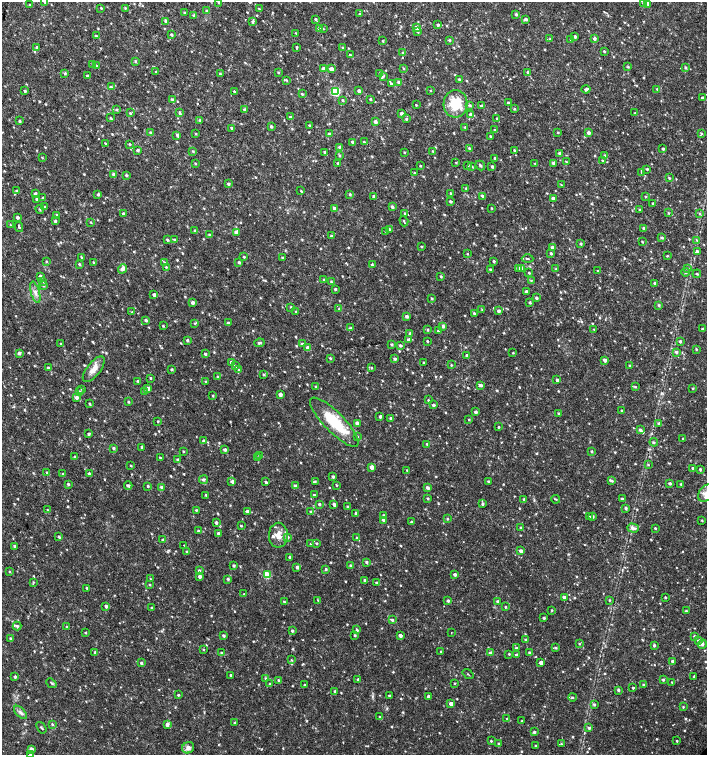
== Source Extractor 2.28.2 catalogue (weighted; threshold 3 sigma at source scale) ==
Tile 11 of 4 x 4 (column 3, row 3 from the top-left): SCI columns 3045-4454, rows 1507-3012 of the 6025 x 6032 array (HDU 1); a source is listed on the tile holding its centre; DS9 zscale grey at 2 x 2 block average (1 PNG px = mean of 2 x 2 image px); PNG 709 x 757 px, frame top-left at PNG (2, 2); each listed source drawn as its Kron ellipse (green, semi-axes under 4 px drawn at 4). Shown black and unused: <1% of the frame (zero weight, under 2 of 3 exposures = <1% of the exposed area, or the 3 px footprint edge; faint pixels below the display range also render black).
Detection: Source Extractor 2.28.2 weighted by HDU 2 'WHT'; one run over the whole footprint, this tile lists its part. Background 0.0175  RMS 0.003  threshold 0.0137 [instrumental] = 3 sigma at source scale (4.5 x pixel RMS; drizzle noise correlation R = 1.50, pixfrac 1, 0.0396/0.0396 arcsec/px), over >= 5 px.
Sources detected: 921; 1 cosmic-ray / hot-pixel residue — neither listed nor drawn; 1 coinciding with a brighter row at this scale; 11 inside a brighter listed object's ellipse — not listed separately; of the other 908, all 500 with FLUX_AUTO >= 0.579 (the completeness limit of this list) listed and drawn (408 fainter detections not listed), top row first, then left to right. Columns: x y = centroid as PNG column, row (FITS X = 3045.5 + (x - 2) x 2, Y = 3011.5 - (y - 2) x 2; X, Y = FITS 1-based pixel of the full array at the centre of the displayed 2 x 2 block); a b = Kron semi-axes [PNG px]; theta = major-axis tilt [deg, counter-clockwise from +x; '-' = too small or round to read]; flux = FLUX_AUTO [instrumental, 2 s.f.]
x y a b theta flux
45 2 3 3 - 1
219 2 3 3 - 0.84
643 3 3 3 - 0.68
648 3 3 3 - 2.9
30 5 3 2 - 0.88
101 8 3 2 - 0.6
125 8 3 3 - 0.69
259 9 3 2 - 0.64
207 10 3 3 - 0.71
184 13 3 2 - 0.78
360 14 3 2 - 0.6
516 14 3 3 - 1.4
194 15 3 3 - 1.7
315 19 3 2 - 0.96
526 19 3 3 - 1.4
166 21 4 3 - 1.9
253 21 4 3 - 1.6
438 25 3 2 - 1.3
416 28 3 3 - 3
319 29 3 3 - 1.8
323 29 3 2 - 0.64
418 32 3 3 - 0.64
296 33 3 2 - 0.63
171 35 3 2 - 0.99
96 36 3 2 - 0.93
575 36 3 2 - 1.2
550 39 3 3 - 0.87
594 39 3 3 - 2
449 40 3 2 - 1
571 40 3 2 - 0.75
383 41 3 2 - 0.69
37 47 2 2 - 1.1
297 47 3 2 - 0.82
343 48 3 3 - 0.77
604 51 3 2 - 0.78
403 53 3 3 - 1.4
350 55 2 2 - 0.82
135 61 4 3 - 0.64
93 65 4 3 - 0.97
96 66 3 3 - 0.85
628 67 3 3 - 0.79
685 67 3 2 - 0.96
323 69 3 3 - 2.5
331 69 3 3 - 3.8
404 69 3 2 - 0.62
156 71 2 2 - 2.4
278 72 3 3 - 0.68
528 72 3 3 - 1.3
65 73 3 3 - 0.93
380 73 3 2 - 0.74
220 74 2 2 - 0.71
87 76 3 2 - 1.5
383 76 4 3 - 0.95
459 79 3 2 - 1.1
286 80 4 2 - 0.69
399 82 3 3 - 1.3
391 84 3 3 - 1.2
111 87 4 3 - 1.1
586 89 4 3 - 1.9
657 89 3 2 - 0.59
430 90 2 2 - 0.58
25 91 3 2 - 0.99
234 91 3 3 - 0.64
335 91 4 4 - 45
359 91 3 3 - 1.9
302 94 3 3 - 0.89
702 98 2 2 - 1.3
172 99 4 3 - 1.4
370 99 2 2 - 0.86
342 100 3 2 - 0.67
508 103 3 3 - 0.83
456 104 13 12 - 19
416 105 2 2 - 0.58
470 105 3 3 - 0.92
481 106 3 2 - 1.8
244 109 3 3 - 0.98
514 109 3 2 - 0.71
117 110 3 3 - 0.88
130 113 3 3 - 0.86
180 113 4 2 - 1.1
401 113 3 2 - 2
635 113 3 3 - 0.65
471 114 3 3 - 2.7
290 117 3 3 - 1
110 118 3 3 - 0.68
406 119 3 2 - 0.88
497 119 3 3 - 1.3
200 120 3 3 - 0.72
20 121 3 2 - 1
375 122 3 2 - 2.4
309 125 2 2 - 0.92
271 126 3 3 - 1.3
465 127 2 2 - 0.78
231 128 3 2 - 0.94
495 130 3 2 - 0.81
558 132 2 2 - 0.66
151 133 3 3 - 1.4
196 133 3 2 - 0.71
589 133 3 3 - 2.2
701 133 3 3 - 0.84
329 134 3 3 - 1.1
177 135 3 3 - 1.1
490 136 3 2 - 0.74
352 142 3 2 - 1.7
364 142 3 2 - 0.7
105 143 3 2 - 0.68
130 144 3 3 - 0.79
339 147 4 4 - 0.96
469 148 3 3 - 0.87
663 149 2 2 - 1.3
138 150 3 2 - 1.3
514 150 3 2 - 0.68
193 151 3 3 - 0.76
433 151 3 2 - 0.86
325 152 3 3 - 1.3
404 152 2 2 - 0.67
559 153 3 2 - 1.9
339 155 3 3 - 0.82
605 155 4 3 - 0.9
42 158 3 2 - 0.59
495 158 2 2 - 0.89
602 160 2 2 - 1.7
456 162 3 2 - 0.61
566 162 3 2 - 0.63
195 163 3 2 - 0.62
338 163 2 2 - 1.1
535 163 2 2 - 0.62
553 163 3 3 - 2.1
480 165 5 3 - 1.1
420 166 3 2 - 0.69
468 166 3 3 - 0.73
472 166 4 3 - 0.86
492 167 3 2 - 1.2
647 169 2 2 - 1
641 172 2 2 - 1.3
414 173 3 2 - 0.64
113 174 4 3 - 1.8
126 175 3 3 - 1
669 178 3 2 - 0.87
228 184 3 3 - 1.1
561 185 3 3 - 0.67
466 188 3 2 - 0.62
17 191 3 3 - 1.1
301 191 3 2 - 0.59
35 193 3 3 - 1.2
451 193 3 2 - 0.77
98 194 3 3 - 1.2
350 194 3 3 - 0.99
483 196 3 2 - 1.8
646 196 3 2 - 0.69
374 197 3 2 - 1.5
43 198 3 3 - 0.92
553 198 3 2 - 2.3
37 199 3 3 - 0.83
450 201 3 2 - 1
653 203 2 2 - 0.95
44 207 3 3 - 1.4
392 207 3 3 - 1.3
334 208 3 2 - 3.2
492 208 3 2 - 0.59
40 209 4 3 - 0.73
640 210 3 2 - 0.7
405 213 3 2 - 0.62
668 213 3 2 - 0.67
123 214 3 2 - 1.4
700 214 3 2 - 0.65
56 215 3 3 - 1.3
17 217 3 2 - 1.5
55 221 3 3 - 1.1
404 221 5 2 - 0.74
91 222 3 2 - 0.63
10 225 3 2 - 0.6
19 227 5 2 - 1.1
644 228 3 2 - 1.2
390 229 3 3 - 1.4
194 231 3 2 - 1.1
386 231 3 2 - 0.99
236 232 3 3 - 2.9
210 235 3 2 - 1.1
331 236 3 3 - 1.1
662 238 4 3 - 1
167 240 3 3 - 1
175 240 3 3 - 0.96
697 240 4 2 - 0.76
642 242 3 2 - 0.6
581 244 2 2 - 1.1
422 247 2 2 - 0.72
552 247 3 2 - 1.8
697 251 3 3 - 1.6
551 253 3 2 - 1.1
467 254 3 2 - 0.61
667 256 3 2 - 0.7
81 257 3 2 - 0.67
244 257 3 2 - 0.85
282 258 3 2 - 0.77
528 259 6 3 -1 0.94
46 261 3 2 - 0.65
494 261 2 2 - 0.99
94 262 3 2 - 0.81
164 262 3 2 - 0.79
239 262 3 2 - 1.1
79 264 3 2 - 1
372 265 3 2 - 1.1
166 267 3 3 - 0.65
518 268 3 3 - 2.6
521 268 3 3 - 2.8
122 269 5 3 - 3.3
556 269 2 2 - 0.87
688 269 3 3 - 0.74
490 270 3 2 - 1.2
598 270 2 2 - 0.61
685 272 4 3 - 0.9
529 273 2 2 - 0.69
697 274 4 2 - 0.77
40 276 3 3 - 1.4
441 276 3 2 - 0.8
324 280 3 2 - 0.91
531 280 3 2 - 0.63
43 281 3 3 - 1.2
331 282 3 3 - 0.82
655 283 3 2 - 0.93
43 286 4 3 - 1.1
335 289 3 2 - 1.1
526 291 2 2 - 1.3
35 292 11 3 -74 2.5
154 295 3 2 - 2.2
432 298 2 2 - 0.77
536 298 3 3 - 1.3
530 302 3 2 - 1.1
192 303 3 3 - 2.1
659 305 3 3 - 0.9
291 307 3 3 - 0.88
339 309 3 3 - 1.2
482 310 3 2 - 0.59
499 311 3 3 - 1.5
132 312 3 2 - 0.62
296 312 3 2 - 0.68
474 313 3 3 - 1.1
407 316 3 3 - 2.2
146 320 3 2 - 1.2
195 323 3 3 - 0.72
228 323 3 3 - 0.98
163 326 3 2 - 0.69
443 326 3 3 - 1.4
350 328 4 3 - 0.9
594 329 3 2 - 0.62
702 329 2 2 - 0.94
428 330 3 3 - 0.67
439 331 2 2 - 3.3
410 333 3 3 - 1.1
187 340 3 3 - 1
409 340 3 3 - 1.8
427 341 2 2 - 0.78
680 341 3 3 - 1.4
259 343 5 3 - 1.2
61 344 3 3 - 0.69
302 344 3 3 - 1.6
392 344 3 3 - 1.1
400 345 3 3 - 1.4
308 348 3 3 - 5
696 349 3 2 - 0.61
676 352 3 3 - 1.6
19 353 3 3 - 1.7
513 353 2 2 - 0.58
205 354 3 3 - 1.1
467 356 3 2 - 2.4
330 358 3 2 - 0.95
395 359 3 2 - 1.3
605 360 3 2 - 2.8
231 362 3 3 - 1.4
424 362 3 2 - 0.7
451 365 3 2 - 0.61
630 365 4 2 - 1.1
235 366 3 3 - 1.4
48 368 3 3 - 1.4
371 368 3 3 - 0.78
94 369 15 6 52 6.2
172 369 3 2 - 0.84
239 370 3 3 - 0.66
263 374 3 2 - 0.75
218 377 3 3 - 1.2
150 378 3 2 - 0.7
557 380 2 2 - 1.7
138 381 3 3 - 1.1
206 382 3 2 - 0.87
480 385 3 2 - 2.4
316 387 3 2 - 1
635 387 3 2 - 0.86
148 388 4 3 - 2.5
693 388 3 2 - 0.72
82 389 3 3 - 0.75
145 391 4 3 - 0.8
80 392 4 3 - 1.1
280 394 3 2 - 3.2
213 396 3 2 - 0.69
76 397 3 3 - 2.8
428 400 2 2 - 0.65
128 402 3 2 - 0.79
89 404 3 2 - 0.84
433 405 3 3 - 1.5
622 411 3 3 - 1.4
476 412 3 2 - 2.1
559 413 3 2 - 0.69
380 417 3 3 - 1.2
391 418 3 2 - 1.4
469 420 2 2 - 0.68
158 421 3 2 - 0.66
334 422 33 10 -46 29
357 423 4 3 - 2.1
659 423 3 3 - 1.3
499 427 3 2 - 0.67
640 430 4 3 - 1.7
89 434 2 2 - 1.2
357 437 4 3 - 0.83
683 439 2 2 - 0.61
204 441 3 3 - 1.8
654 442 4 3 - 0.77
427 444 3 2 - 0.65
142 447 2 2 - 1.3
113 448 3 3 - 1.1
225 449 3 3 - 1.9
183 451 3 2 - 0.6
592 452 2 2 - 0.91
259 456 3 3 - 0.88
75 457 3 2 - 0.87
160 458 2 2 - 0.75
257 458 3 3 - 1.2
178 459 3 3 - 1
648 465 3 2 - 0.59
131 466 3 2 - 0.63
371 467 3 3 - 4.9
693 468 3 3 - 0.95
700 469 2 2 - 1
407 470 3 2 - 0.92
46 472 3 3 - 0.68
63 474 3 2 - 0.6
89 474 3 3 - 1.6
333 477 3 2 - 1.5
203 480 4 4 - 1.7
232 481 3 3 - 2.2
315 481 3 3 - 0.8
489 481 3 3 - 0.96
612 481 3 3 - 0.97
266 482 3 2 - 0.92
670 483 3 2 - 1.5
68 484 3 2 - 1.1
681 484 2 2 - 0.76
128 485 4 3 - 1.7
337 485 2 2 - 0.59
148 486 2 2 - 1
295 486 3 3 - 2.2
162 487 3 3 - 1.6
427 488 3 3 - 1.6
706 493 9 6 55 4.6
206 495 2 2 - 0.73
314 495 3 2 - 0.8
428 498 3 2 - 0.89
524 499 2 2 - 0.96
555 499 4 2 - 0.62
622 499 2 2 - 1.3
319 504 2 2 - 1.2
334 504 3 3 - 1.8
482 504 3 3 - 1
347 506 3 3 - 0.66
626 508 3 2 - 1.4
47 510 3 2 - 0.61
196 510 3 2 - 0.7
247 511 3 2 - 1.8
311 512 3 3 - 1.3
356 513 3 2 - 1.7
383 515 3 3 - 1.1
590 517 3 3 - 1.1
593 517 3 3 - 1.5
448 519 3 3 - 0.74
383 520 3 3 - 1.5
702 520 3 2 - 0.62
411 522 3 3 - 1
216 523 2 2 - 1.6
241 526 2 2 - 0.72
521 528 3 3 - 1.6
633 528 6 3 -17 2.9
655 528 2 2 - 0.91
198 531 3 2 - 0.95
218 533 3 2 - 1.1
278 535 12 9 89 7.1
59 537 3 3 - 1.1
287 537 3 3 - 1.7
356 538 3 2 - 0.68
163 540 3 3 - 1.2
316 543 3 3 - 0.86
311 544 3 2 - 0.7
184 545 2 2 - 0.64
15 546 3 2 - 1.2
186 551 3 2 - 0.64
521 551 3 3 - 2.5
290 557 2 2 - 1.5
366 562 3 3 - 1
351 565 3 3 - 0.92
234 566 2 2 - 1.2
297 567 3 3 - 1.7
326 569 4 3 - 0.79
199 570 3 3 - 1.1
9 572 3 2 - 0.64
455 574 3 2 - 2
267 575 3 3 - 27
199 576 3 3 - 1.9
150 579 3 2 - 0.71
228 579 2 2 - 1.2
365 580 3 3 - 1.3
33 582 4 3 - 0.63
377 583 3 2 - 1.4
150 585 3 2 - 0.78
87 588 2 2 - 0.96
244 594 3 2 - 0.63
564 597 3 3 - 1.7
665 597 2 2 - 0.87
318 600 3 2 - 0.63
609 600 3 2 - 0.67
448 601 3 3 - 1.1
497 601 3 3 - 1.2
284 602 3 2 - 0.68
106 606 3 3 - 1.5
505 607 2 2 - 0.84
151 608 2 2 - 0.74
552 610 3 2 - 0.73
686 611 3 2 - 0.84
544 618 2 2 - 1.2
392 620 3 3 - 1.2
17 626 4 4 - 1.6
67 627 3 2 - 0.99
357 630 3 2 - 0.97
292 631 3 2 - 1.3
451 632 2 2 - 0.76
85 633 2 2 - 0.66
355 635 2 2 - 0.88
223 636 3 2 - 1.3
400 636 3 3 - 2.8
694 636 3 3 - 1
10 639 3 3 - 1.1
525 640 3 3 - 0.72
698 640 3 3 - 1.3
579 644 3 2 - 0.65
702 644 5 3 - 1.5
654 645 3 3 - 1.2
516 648 3 3 - 1.2
555 648 3 3 - 1
203 649 3 2 - 0.61
95 652 3 2 - 0.63
441 652 2 2 - 0.72
222 653 3 3 - 1.5
490 653 3 3 - 2
529 653 3 2 - 1.1
509 654 3 3 - 0.73
516 655 2 2 - 1.5
291 660 3 3 - 0.67
673 661 3 2 - 2.2
541 662 3 3 - 2.8
141 663 3 3 - 1.4
468 674 6 2 -38 0.59
231 675 2 2 - 1
694 676 3 2 - 0.67
15 677 2 2 - 1.4
265 678 4 3 - 0.69
358 679 3 3 - 1.3
663 680 3 3 - 1.1
279 681 3 3 - 1.5
672 682 3 2 - 0.71
51 683 5 2 - 0.75
454 683 2 2 - 0.61
270 684 3 2 - 0.75
305 685 3 2 - 0.7
643 685 2 2 - 0.84
633 688 2 2 - 0.93
618 690 3 2 - 1.2
335 691 2 2 - 1
178 695 2 2 - 0.84
389 696 2 2 - 1.3
428 696 3 2 - 2.5
572 697 4 3 - 0.9
451 703 3 3 - 3.8
594 704 3 3 - 1.2
683 707 3 3 - 0.64
20 712 8 4 -46 2.5
379 717 3 3 - 0.67
507 719 3 3 - 1.3
522 721 2 2 - 0.86
235 723 3 2 - 1.2
52 724 3 3 - 0.83
167 724 4 3 - 2.5
41 728 6 2 -54 0.87
589 728 3 3 - 1.3
534 732 3 2 - 1.1
491 741 3 2 - 0.82
677 741 3 2 - 0.65
498 743 3 2 - 0.71
561 744 3 2 - 0.67
536 746 3 2 - 0.91
188 748 6 5 - 3.1
31 749 3 3 - 2.9
31 754 3 3 - 1.5
Isophote crosses this tile's border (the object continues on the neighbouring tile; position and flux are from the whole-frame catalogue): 4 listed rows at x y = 45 2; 648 3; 706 493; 31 754
Diffuse or blended objects may show on this block-average render without a row.